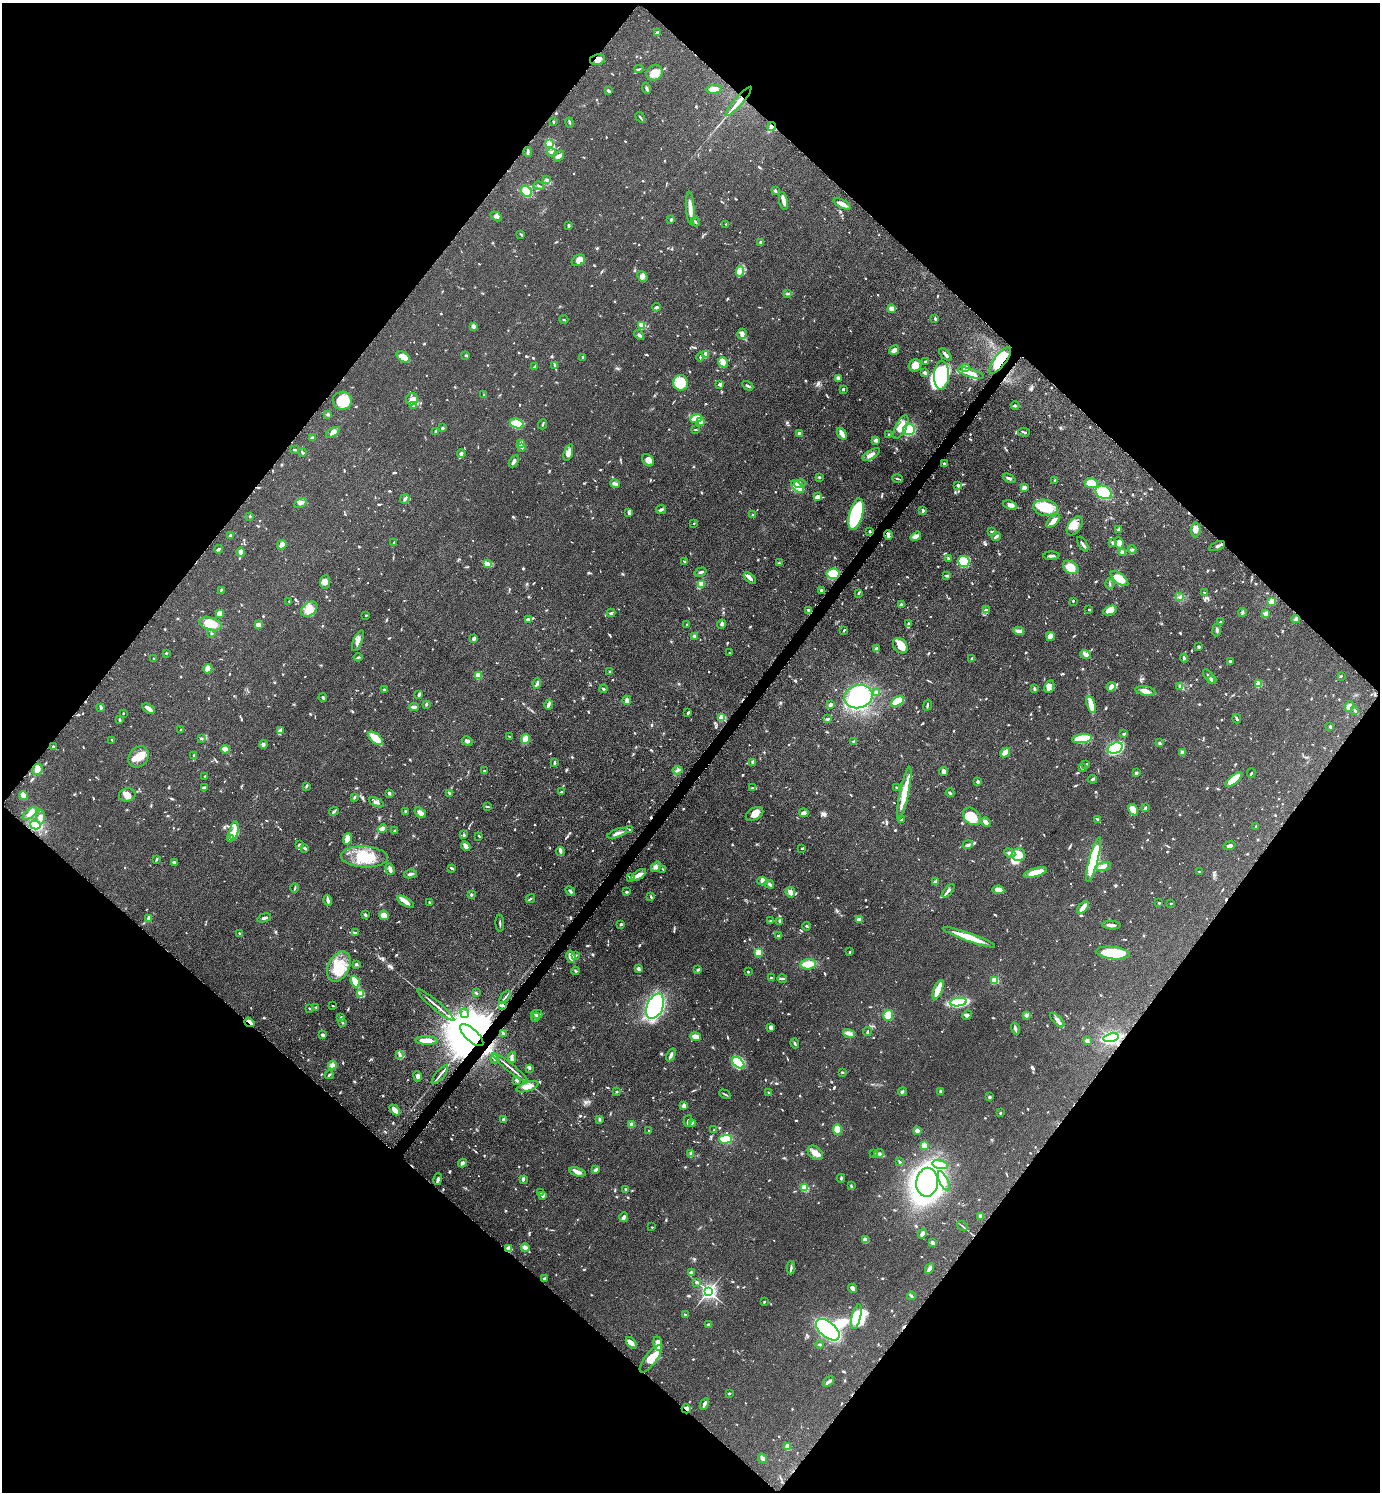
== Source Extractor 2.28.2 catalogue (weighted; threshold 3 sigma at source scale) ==
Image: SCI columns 162-5673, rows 7-5966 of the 5975 x 5973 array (HDU 1 of 3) = the unmasked area's bounding box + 8 px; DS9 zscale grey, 4 x 4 block average (1 PNG px = mean of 4 x 4 image px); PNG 1382 x 1494 px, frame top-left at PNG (2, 3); each listed source drawn as its Kron ellipse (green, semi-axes under 4 px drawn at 4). Shown black and unused: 50% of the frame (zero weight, under 4 of 8 exposures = <1% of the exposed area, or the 3 px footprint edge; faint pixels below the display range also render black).
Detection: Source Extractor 2.28.2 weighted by HDU 2 'WHT'. Background 0.0485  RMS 0.004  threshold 0.0165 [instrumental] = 3 sigma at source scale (4.09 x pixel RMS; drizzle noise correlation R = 1.36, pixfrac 0.8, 0.05/0.05 arcsec/px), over >= 5 px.
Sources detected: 1278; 1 too faint to see at this stretch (4 x 4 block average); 14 inside a brighter object's white glare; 7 cosmic-ray / hot-pixel residue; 1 long thin detection or spike segment (spike, bleed or trail) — neither listed nor drawn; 26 coinciding with a brighter row at this scale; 59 inside a brighter listed object's ellipse — not listed separately; of the other 1170, all 500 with FLUX_AUTO >= 2.1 (the completeness limit of this list) listed and drawn (670 fainter detections not listed), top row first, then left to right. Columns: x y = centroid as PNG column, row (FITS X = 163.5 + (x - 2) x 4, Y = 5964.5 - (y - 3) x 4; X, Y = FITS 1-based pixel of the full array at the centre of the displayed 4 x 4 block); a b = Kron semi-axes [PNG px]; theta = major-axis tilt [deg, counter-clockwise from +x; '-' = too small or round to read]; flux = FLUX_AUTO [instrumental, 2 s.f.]
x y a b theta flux
658 32 3 2 - 5
598 60 8 5 13 13
639 69 4 2 - 2.2
654 73 8 7 - 21
646 88 6 2 -76 4.3
714 89 8 4 3 14
609 91 4 2 - 5.4
739 101 19 3 49 20
640 117 6 2 -57 3.2
553 122 3 2 - 2.3
569 122 5 2 - 2.8
772 126 4 3 - 14
550 143 3 2 - 2.4
528 152 5 2 - 5.9
551 152 4 3 - 3.4
559 156 6 4 52 8.2
547 179 3 3 - 3.2
539 186 5 2 - 3.4
775 190 4 3 - 3.4
527 191 6 5 - 34
783 201 9 3 -77 11
842 204 9 3 -27 16
690 208 16 3 -86 21
496 216 6 3 -30 5.8
671 220 3 2 - 3.4
695 222 4 2 - 3.6
726 224 2 2 - 2.5
569 226 4 2 - 2.4
521 234 4 2 - 2.2
761 242 3 2 - 4.4
578 260 7 5 32 20
740 271 5 3 - 7.7
642 276 6 4 -50 7.4
787 294 4 3 - 3.4
656 307 4 3 - 3.8
891 309 2 2 - 50
935 319 3 2 - 3.8
564 320 4 2 - 2.3
642 325 2 2 - 110
473 326 3 3 - 5.3
742 334 5 4 - 6.8
639 335 6 3 -40 5
894 350 5 3 - 8.5
706 354 3 2 - 19
466 355 3 2 - 3
945 355 7 2 -43 5.8
403 357 7 4 -33 40
583 357 2 2 - 3.7
700 357 4 2 - 2.3
1000 360 16 6 52 140
723 362 5 4 - 15
925 362 2 2 - 3.3
915 365 6 6 - 18
555 366 4 2 - 3
534 367 4 2 - 3.5
966 367 2 2 - 13
925 373 4 2 - 5.9
971 373 13 4 -16 17
941 375 14 7 87 180
838 378 4 3 - 7
681 383 8 7 - 71
720 384 3 2 - 7.6
748 386 6 2 -30 4.3
843 389 3 2 - 3.3
484 395 2 2 - 2.2
412 399 6 6 - 12
342 401 9 9 - 51
413 406 3 2 - 2.8
1015 406 4 2 - 2.3
328 415 3 3 - 3.8
696 418 6 3 9 40
700 422 3 2 - 13
517 423 7 4 -19 45
543 424 5 2 - 2.5
901 427 13 5 62 23
442 428 2 2 - 3.8
695 429 3 2 - 2.3
909 429 6 5 - 110
435 431 2 2 - 3.2
333 432 8 3 33 12
1024 432 6 2 -15 3.1
799 434 2 2 - 24
842 434 6 2 -57 16
889 435 3 2 - 3.1
312 438 3 3 - 3
876 440 3 3 - 6.5
521 443 3 2 - 9.5
522 447 3 2 - 2.5
295 450 3 2 - 3.5
302 452 4 2 - 2.7
568 452 8 3 72 10
461 454 4 3 - 4.2
871 454 10 3 32 11
648 460 7 5 -49 12
514 461 6 3 62 6.9
944 463 3 2 - 2.4
819 477 2 2 - 3.3
1009 478 7 2 -26 5.6
898 479 5 2 - 2.5
1055 481 3 2 - 3
1091 483 7 5 -8 52
615 484 5 3 - 5.2
800 484 5 3 - 6.1
958 485 3 2 - 5.5
798 487 8 4 -43 16
1024 488 2 2 - 45
1104 492 8 6 -26 85
818 497 3 3 - 13
405 499 5 3 - 4.7
300 503 7 4 31 7.6
1010 505 7 4 -21 11
1045 508 12 8 -8 63
661 509 5 2 - 4.2
923 510 3 3 - 5.2
629 512 3 2 - 2.7
753 514 2 2 - 2.4
856 514 16 6 76 200
250 516 2 2 - 3.1
1053 521 8 3 43 16
694 523 2 2 - 3.5
1075 526 11 6 55 20
1118 530 3 3 - 3.6
1195 530 7 5 87 11
870 531 3 2 - 3.7
992 532 3 2 - 2.1
231 535 2 2 - 22
888 535 5 2 - 9.2
916 536 5 3 - 13
996 536 4 2 - 4.7
393 543 3 2 - 2.7
1113 543 3 2 - 3.8
1119 543 5 3 - 14
1083 544 8 2 -58 5.3
282 545 5 3 - 24
1217 546 8 2 22 6.6
218 549 4 3 - 3.1
1132 549 4 3 - 3.9
241 552 4 3 - 16
1122 552 3 3 - 6.4
1051 556 8 2 1 6.6
949 559 3 2 - 3.5
684 561 2 2 - 2.7
964 562 6 5 - 79
779 563 2 2 - 2.2
487 564 4 3 - 4.7
1071 567 8 6 -32 32
701 572 6 2 16 4.1
833 574 6 5 - 56
947 576 3 2 - 3.5
750 578 7 2 -43 9
1119 579 10 5 -38 37
325 582 6 5 - 9.3
702 584 3 2 - 14
1110 584 5 2 - 2.4
221 590 4 2 - 2.5
822 590 4 3 - 3.8
859 593 2 2 - 2.2
1204 593 3 2 - 2.6
1180 597 4 2 - 2.4
289 601 2 2 - 2.4
1073 601 2 2 - 2.9
1272 601 3 2 - 34
902 605 3 2 - 6.3
309 609 9 6 40 25
1089 609 2 2 - 2.1
809 610 3 2 - 7
986 610 4 3 - 5.3
1110 610 7 4 22 30
1243 612 4 2 - 4
219 613 3 2 - 22
611 613 4 2 - 4.3
1266 613 3 3 - 4
366 615 2 2 - 2.7
528 619 3 2 - 3.5
1296 619 4 3 - 4.6
1220 622 4 2 - 2.4
908 623 4 2 - 3.3
210 624 11 6 -15 47
687 624 2 2 - 2.4
722 624 5 3 - 3.7
258 625 4 3 - 8.1
844 630 3 2 - 2.9
1217 630 7 2 83 4.2
1019 631 5 2 - 13
211 633 3 2 - 2.2
694 636 4 3 - 4.1
1050 636 4 4 - 20
474 638 3 2 - 8
358 641 11 4 66 12
900 646 8 6 -51 30
1199 647 2 2 - 6.8
876 648 3 2 - 2.6
166 653 2 2 - 3.3
730 653 2 2 - 2.3
1085 654 5 4 - 8.8
358 657 4 2 - 2.4
1184 658 4 2 - 2.8
153 659 2 2 - 2.1
972 659 3 2 - 2.4
1230 661 2 2 - 4.1
208 669 5 3 - 22
610 671 2 2 - 3
478 675 3 2 - 34
1209 676 8 2 -54 5.8
1341 676 2 2 - 2.3
1212 680 4 2 - 6.5
537 683 5 3 - 6
1259 684 2 2 - 92
1180 686 3 2 - 4.3
1049 687 6 4 65 11
1111 687 5 3 - 14
604 689 4 2 - 3.2
1034 689 4 3 - 3.2
384 690 3 2 - 5.4
1145 691 10 4 -12 14
876 692 3 3 - 5.7
419 694 3 2 - 6
323 697 4 2 - 2.9
858 697 14 11 13 220
627 700 4 3 - 8.6
897 701 7 4 29 88
426 704 3 2 - 2.8
548 705 5 2 - 8.9
830 705 3 3 - 5.4
927 705 6 2 77 3.3
1091 705 8 3 -73 32
414 707 5 2 - 10
1349 707 5 3 - 14
101 708 4 2 - 5
149 708 7 2 -31 16
1355 710 4 2 - 2.8
123 713 2 2 - 2.6
688 713 4 2 - 3.1
722 718 2 2 - 110
828 719 4 2 - 3.1
1237 719 5 2 - 3.6
120 720 3 2 - 3
1330 727 3 2 - 2.9
181 730 3 2 - 2.3
280 730 3 3 - 4.1
1124 734 4 2 - 2.8
510 737 3 2 - 2.4
375 738 9 4 -39 47
201 739 3 2 - 2.6
525 739 5 4 - 20
1082 739 10 4 8 99
112 740 3 2 - 2.2
467 741 6 3 -29 6
854 741 3 2 - 4.5
1160 742 3 2 - 2.2
263 744 4 3 - 4.2
53 747 2 2 - 15
1115 748 8 5 21 270
225 749 4 3 - 35
1005 752 5 3 - 17
1183 752 2 2 - 34
194 756 4 2 - 3
139 757 11 9 50 30
554 763 4 2 - 3.7
753 763 3 2 - 4.6
1086 765 4 2 - 3.8
1082 768 4 2 - 2.8
37 769 6 4 60 16
677 770 5 3 - 4.7
484 771 2 2 - 3.1
944 772 4 4 - 8.4
1136 773 2 2 - 5.4
1251 773 5 2 - 2.3
205 776 2 2 - 2.1
1092 779 4 3 - 3.7
1234 779 10 4 39 52
977 782 3 2 - 4.7
306 786 3 2 - 2.7
897 787 3 2 - 2.4
204 788 3 2 - 5.6
752 788 3 2 - 2.9
561 792 3 2 - 2.9
389 793 3 2 - 4.9
449 793 4 2 - 2.3
904 793 27 4 78 48
950 793 4 2 - 2.7
127 795 8 6 12 14
23 796 4 3 - 21
354 797 3 2 - 2.7
376 802 8 3 -24 6.4
487 806 4 2 - 2.3
1145 808 4 2 - 5.3
1133 810 6 4 -58 22
334 811 5 2 - 2.7
405 811 2 2 - 2.8
420 813 6 3 -36 11
804 813 4 3 - 5.5
30 814 8 4 36 12
754 814 9 6 29 15
972 816 10 7 -42 57
41 817 7 3 89 8.7
1097 819 4 2 - 2.9
901 820 3 2 - 2.1
986 822 5 3 - 11
35 825 5 3 - 130
1256 826 4 2 - 2.6
382 829 4 2 - 21
630 830 3 2 - 2.2
234 831 9 3 80 14
395 831 4 2 - 3.4
617 833 10 3 21 8.6
464 835 2 2 - 3.9
479 836 3 2 - 2.2
230 838 3 2 - 5.5
347 839 6 3 75 25
299 845 4 2 - 2.6
968 845 5 4 - 5.1
466 846 5 2 - 21
1230 846 6 2 13 5.9
305 848 3 2 - 4.6
802 849 3 2 - 2.5
560 851 4 3 - 4.3
1010 853 6 4 -26 7.7
1018 854 7 6 - 41
364 857 23 10 -3 66
157 859 4 2 - 2.4
1094 860 23 4 75 250
174 863 3 2 - 5.6
1103 866 8 3 14 12
656 867 6 4 51 6.9
452 868 4 2 - 3.9
390 869 6 3 -71 8.8
663 869 2 2 - 2.3
1199 872 2 2 - 2.7
1035 873 12 4 16 39
410 874 6 3 11 6.2
639 875 8 4 34 11
631 878 3 3 - 3
762 881 5 3 - 6
935 881 3 3 - 3.6
769 884 5 3 - 4.5
295 888 4 2 - 2.5
998 890 6 4 -8 14
570 891 5 2 - 3.6
948 891 8 2 48 8
627 892 3 2 - 3.1
790 892 5 4 - 13
471 895 3 2 - 2.6
651 897 4 2 - 3.5
530 898 5 2 - 2.7
328 900 5 3 - 7.5
405 902 9 3 -30 14
429 902 3 2 - 2.4
1159 903 2 2 - 2.8
1171 904 2 2 - 5.9
1083 908 7 3 49 15
365 914 3 2 - 5.2
384 915 5 4 - 25
149 918 3 2 - 9.7
264 918 7 2 19 5.5
859 919 3 2 - 12
771 921 3 2 - 2.6
779 922 3 2 - 2.5
500 923 8 2 -90 3.9
621 924 2 2 - 4.8
1111 925 9 3 -5 8.6
807 926 4 2 - 2.2
240 933 3 2 - 3.2
355 933 3 2 - 2.8
778 936 2 2 - 2.6
969 937 28 3 -19 59
758 952 2 2 - 120
850 952 2 2 - 3
1113 953 17 6 -6 89
576 956 3 2 - 2.2
571 957 6 3 -76 25
356 964 3 2 - 3.7
808 964 7 5 5 23
339 967 16 10 63 55
639 969 3 2 - 7.3
697 969 3 2 - 3.2
575 971 4 2 - 2.9
748 972 2 2 - 8
771 978 3 2 - 2.8
782 978 5 2 - 4.6
995 980 2 2 - 110
355 982 6 2 -68 80
938 990 10 3 68 41
361 993 3 3 - 33
476 993 3 2 - 2.7
505 997 7 2 53 5.1
958 1002 8 4 7 190
436 1005 24 2 -40 13
503 1005 3 2 - 2.6
333 1006 2 2 - 2.3
655 1006 13 8 67 270
316 1007 2 2 - 2.6
310 1008 4 2 - 2.9
465 1013 5 3 - 7.8
537 1014 6 2 -2 4.6
888 1015 6 4 -89 18
967 1015 5 3 - 4.8
1026 1015 3 2 - 2.5
341 1017 2 2 - 2.4
536 1017 4 2 - 3.6
1057 1020 9 3 -46 8
249 1022 5 3 - 9.1
343 1023 2 2 - 2.7
771 1027 4 3 - 8.6
1015 1029 6 2 -74 5.4
867 1032 4 2 - 2.7
503 1033 3 2 - 3.6
849 1034 6 3 -16 8.2
323 1035 3 3 - 6.4
472 1035 15 6 -42 42000
695 1037 5 4 - 18
1111 1038 8 3 11 390
1087 1040 2 2 - 31
427 1041 11 3 -1 23
795 1043 5 2 - 4.5
399 1054 3 2 - 2.6
671 1055 7 3 68 7.7
512 1057 5 2 - 5.1
494 1059 4 2 - 4.1
738 1063 7 4 -42 95
332 1065 4 3 - 7.9
510 1067 22 2 -39 11
529 1068 3 2 - 4.9
842 1072 3 2 - 2.8
329 1075 4 2 - 2.9
440 1075 12 2 50 7.2
417 1076 5 3 - 5.6
517 1080 3 2 - 6.2
527 1087 11 4 18 22
940 1091 4 2 - 3.1
617 1092 2 2 - 3.2
902 1092 4 2 - 3.3
769 1093 4 2 - 2.3
725 1094 6 2 -28 2.9
989 1097 2 2 - 13
684 1106 3 3 - 7.6
395 1110 6 3 -44 17
1000 1113 2 2 - 7.9
599 1119 3 2 - 4.8
503 1120 3 2 - 5.4
688 1121 6 3 73 5.1
692 1123 4 2 - 2.3
631 1124 2 2 - 49
714 1130 2 2 - 2.9
837 1130 5 4 - 22
917 1130 2 2 - 15
648 1131 2 2 - 2.2
726 1139 6 4 1 59
924 1146 4 3 - 12
691 1153 3 2 - 2.9
815 1153 9 6 -40 16
879 1153 5 3 - 5.1
874 1154 2 2 - 3.1
899 1162 3 2 - 2.3
463 1163 4 2 - 3.5
940 1164 8 4 -12 17
596 1169 4 2 - 7.6
577 1172 8 3 -17 11
841 1178 4 2 - 2.6
438 1179 6 2 78 4.9
523 1179 4 2 - 5.8
944 1181 11 3 -65 11
927 1182 14 11 82 860
851 1186 3 2 - 3.2
805 1188 3 3 - 21
626 1189 3 2 - 3.5
540 1192 3 2 - 2.1
543 1195 3 2 - 12
980 1216 4 3 - 5.7
624 1217 5 2 - 7.2
962 1226 6 2 -40 2.6
652 1227 2 2 - 2.1
922 1234 5 3 - 9.6
865 1240 4 4 - 13
932 1243 3 2 - 8.2
509 1248 3 2 - 16
525 1248 4 3 - 8.2
791 1268 6 2 87 3.7
929 1269 5 2 - 9.3
691 1272 3 2 - 5.7
544 1279 3 2 - 4.5
697 1283 3 2 - 2.3
853 1288 4 2 - 8.8
708 1291 2 2 - 930
911 1296 4 2 - 2.9
764 1302 2 2 - 2.7
685 1315 2 2 - 3.6
856 1317 13 4 76 51
708 1324 4 2 - 3
828 1330 14 7 -40 450
631 1343 7 3 -50 13
658 1344 7 3 -79 22
820 1344 4 2 - 3.7
651 1359 16 6 53 31
828 1382 6 2 39 8.8
729 1393 3 2 - 3
704 1404 6 2 64 5.7
686 1409 5 3 - 6.9
788 1447 3 3 - 20
762 1458 5 2 - 13
Overlapping masked pixels (flux is a lower limit): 7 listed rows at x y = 739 101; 772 126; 1000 360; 249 1022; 472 1035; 1111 1038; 686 1409
Diffuse or blended objects may show on this block-average render without a row.